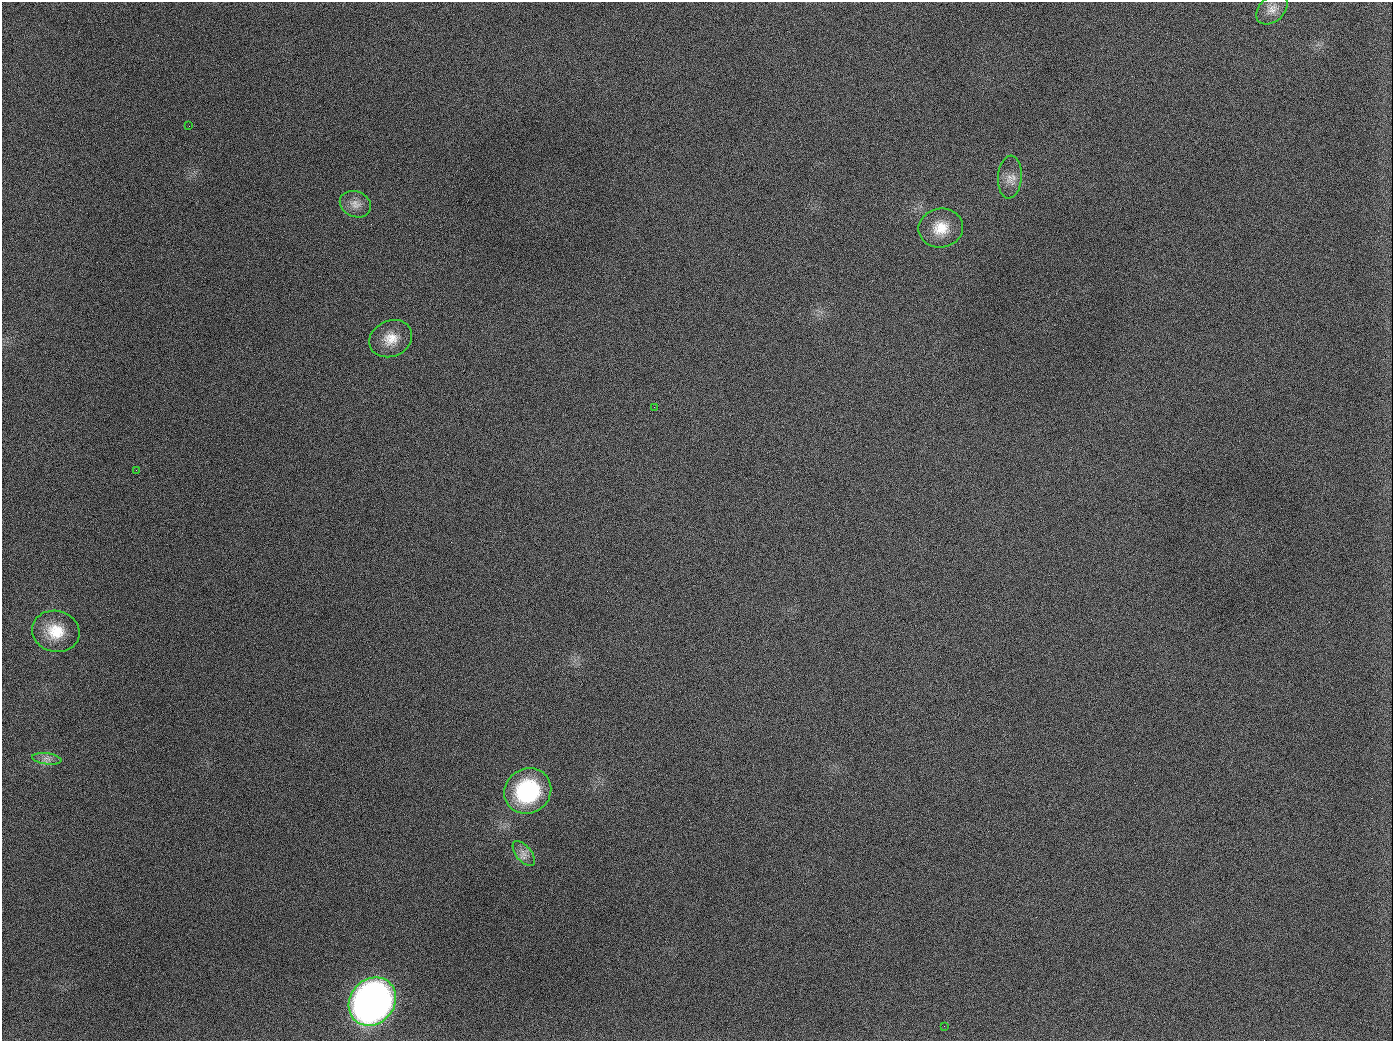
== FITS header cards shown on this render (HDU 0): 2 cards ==
NAXIS1  =                 1391
NAXIS2  =                 1039

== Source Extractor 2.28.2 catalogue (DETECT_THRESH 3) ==
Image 1391 x 1039 px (HDU 0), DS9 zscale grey, 1 PNG px = 1 image px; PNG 1395 x 1043 px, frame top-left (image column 1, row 1039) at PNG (2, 2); each listed source drawn as its Kron ellipse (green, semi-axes under 4 px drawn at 4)
Background 1730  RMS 75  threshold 225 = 3 sigma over >= 5 px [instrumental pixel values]
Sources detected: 14; all 14 listed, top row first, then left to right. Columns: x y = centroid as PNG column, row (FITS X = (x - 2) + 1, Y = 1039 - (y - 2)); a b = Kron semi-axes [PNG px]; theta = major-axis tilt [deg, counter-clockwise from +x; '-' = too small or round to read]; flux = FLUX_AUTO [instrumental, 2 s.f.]
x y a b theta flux
1272 9 18 12 43 5.1e+04
189 126 2 2 - 6.2e+03
1010 177 21 12 86 5.7e+04
355 204 16 12 -24 5.0e+04
941 228 22 19 10 1.2e+05
391 339 22 18 25 1.0e+05
654 407 2 2 - 3.2e+03
136 470 2 2 - 3.0e+03
56 631 24 20 -14 1.6e+05
47 759 15 5 -8 2.8e+04
528 791 24 22 33 5.4e+05
524 853 15 7 -52 3.8e+04
372 1002 25 22 49 3.7e+06
944 1026 2 2 - 5.3e+03